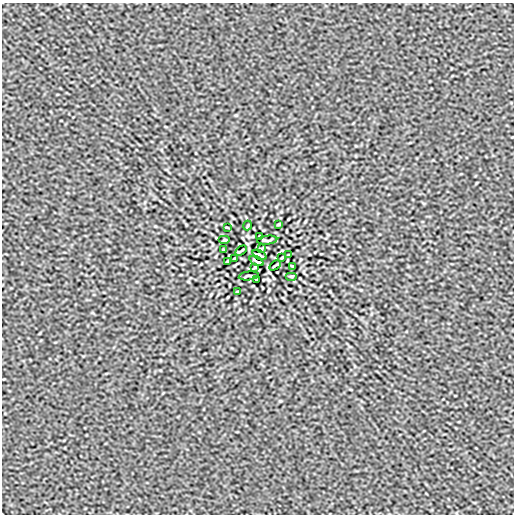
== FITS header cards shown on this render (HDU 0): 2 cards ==
NAXIS1  =                  512
NAXIS2  =                  512

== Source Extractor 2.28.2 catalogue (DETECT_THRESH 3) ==
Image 512 x 512 px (HDU 0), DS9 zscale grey, 1 PNG px = 1 image px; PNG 516 x 516 px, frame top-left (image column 1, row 512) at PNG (2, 3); each listed source drawn as its Kron ellipse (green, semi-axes under 4 px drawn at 4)
Background 1.92e-06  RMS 1.0e-04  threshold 3.10e-04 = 3 sigma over >= 5 px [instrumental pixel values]
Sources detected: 22; all 22 listed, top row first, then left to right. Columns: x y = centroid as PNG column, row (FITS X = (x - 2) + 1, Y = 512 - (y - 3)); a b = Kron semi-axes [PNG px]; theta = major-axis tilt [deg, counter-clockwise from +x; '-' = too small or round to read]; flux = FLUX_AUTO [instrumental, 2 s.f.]
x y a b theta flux
278 224 3 2 - 0.0066
248 226 5 2 - 0.0061
227 227 3 2 - 0.0044
259 236 3 2 - 0.006
224 240 6 3 0 0.0062
267 240 10 3 7 0.012
261 249 3 2 - 0.0062
224 250 3 2 - 0.006
241 251 6 2 33 0.0089
260 255 7 2 -26 0.012
288 255 4 2 - 0.0046
282 257 3 2 - 0.005
234 259 3 2 - 0.005
228 261 4 2 - 0.0046
256 261 7 2 -26 0.012
275 265 6 2 33 0.0089
292 266 3 2 - 0.006
255 267 3 2 - 0.0062
249 276 10 3 7 0.012
292 276 6 3 0 0.0062
257 280 3 2 - 0.006
238 292 3 2 - 0.0066